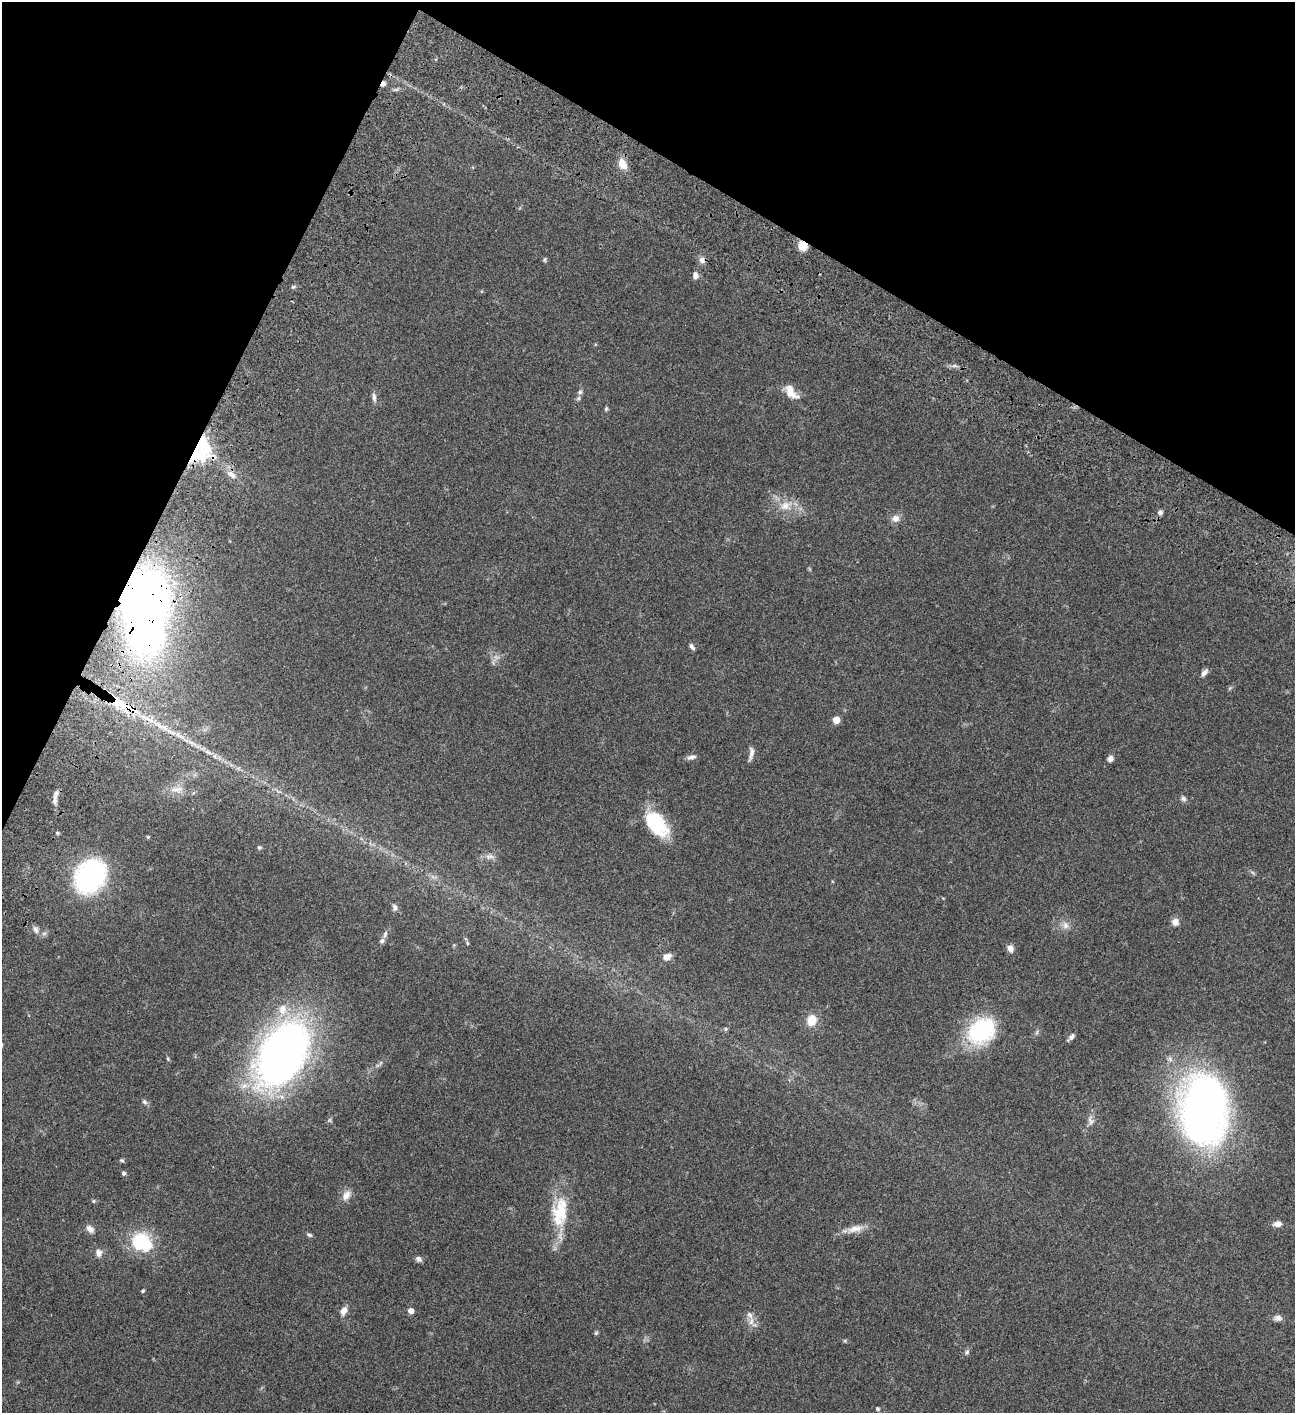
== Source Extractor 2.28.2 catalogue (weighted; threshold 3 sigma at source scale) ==
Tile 2 of 4 x 4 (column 2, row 1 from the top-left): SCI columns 1798-3090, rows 4435-5845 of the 6053 x 6052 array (HDU 1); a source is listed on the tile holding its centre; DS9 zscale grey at full resolution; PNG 1297 x 1415 px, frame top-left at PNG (2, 2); no overlay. Shown black and unused: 23% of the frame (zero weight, under 3 of 4 exposures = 13% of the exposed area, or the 3 px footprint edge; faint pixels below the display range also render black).
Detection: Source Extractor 2.28.2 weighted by HDU 2 'WHT'; one run over the whole footprint, this tile lists its part. Background 0.0647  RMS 0.0059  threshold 0.0264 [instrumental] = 3 sigma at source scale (4.5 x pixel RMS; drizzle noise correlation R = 1.50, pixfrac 1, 0.05/0.05 arcsec/px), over >= 5 px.
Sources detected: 79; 1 inside a brighter object's white glare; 1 cosmic-ray / hot-pixel residue — not listed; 4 inside a brighter listed object's ellipse — not listed separately; the other 73 listed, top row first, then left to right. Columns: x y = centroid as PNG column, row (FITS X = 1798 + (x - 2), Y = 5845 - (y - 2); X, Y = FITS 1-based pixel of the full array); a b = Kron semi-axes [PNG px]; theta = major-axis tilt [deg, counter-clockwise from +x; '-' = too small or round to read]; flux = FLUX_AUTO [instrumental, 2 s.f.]
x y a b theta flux
622 164 15 9 -63 6.2
802 246 12 9 -56 5.8
544 260 7 4 84 0.78
702 260 8 8 - 2.4
695 275 9 6 89 2.4
293 287 6 4 42 0.85
580 392 7 7 - 1.4
791 392 21 11 -60 6.6
374 397 13 5 -83 2
606 409 6 5 - 0.78
199 449 7 6 - 440
231 474 14 7 -39 3.6
785 506 15 12 30 6.7
1160 512 6 6 - 1.4
895 518 10 9 - 3.5
145 598 38 33 67 260
692 647 9 5 -55 1.5
1204 672 11 6 49 2
121 704 35 12 -39 18
149 720 17 6 -25 5.4
836 720 5 5 - 10
165 728 13 8 -34 4.9
180 736 15 5 -43 3.4
208 752 12 5 -26 2.7
751 753 17 6 81 2.6
691 757 12 5 15 2
1110 758 7 6 - 2.3
176 789 21 8 6 5.6
1183 799 8 7 - 1.4
55 801 15 7 82 3
657 824 32 18 -51 28
57 833 6 4 90 0.69
148 837 4 4 - 0.67
259 847 6 5 - 0.77
489 856 14 6 5 2.6
90 876 30 23 52 88
395 907 9 6 -83 1.8
1175 922 8 7 - 3.6
1065 925 10 8 -84 3
36 929 10 6 -63 2.1
385 934 10 5 74 1.6
467 943 6 3 -72 0.63
1010 948 10 7 -67 2.5
667 957 8 6 22 4.2
812 1020 10 9 - 9.2
726 1029 6 4 22 0.85
981 1031 32 25 42 46
1072 1036 9 5 48 1.6
282 1054 61 37 57 310
168 1059 6 3 -71 0.61
145 1102 7 6 - 1.2
1203 1111 54 34 -88 360
1090 1120 16 7 -81 2.9
122 1160 6 4 -32 0.84
124 1173 6 5 - 0.93
346 1195 15 9 58 4.1
93 1201 5 4 - 0.75
560 1212 45 21 82 24
1277 1224 10 7 9 3
90 1229 10 7 -42 3.1
855 1229 24 8 12 5.9
309 1235 8 4 -25 1.1
141 1242 21 17 -30 32
99 1253 10 8 -82 2.8
419 1259 7 5 -34 1.9
143 1291 4 4 - 0.82
343 1311 12 8 61 3.2
411 1311 5 5 - 3.7
1278 1318 11 8 -9 2.2
751 1321 14 6 83 3.2
596 1333 6 5 - 0.78
967 1352 7 6 - 1.3
877 1409 4 4 - 0.77
Overlapping masked pixels (flux is a lower limit): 6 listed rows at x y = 802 246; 199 449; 145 598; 121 704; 149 720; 208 752